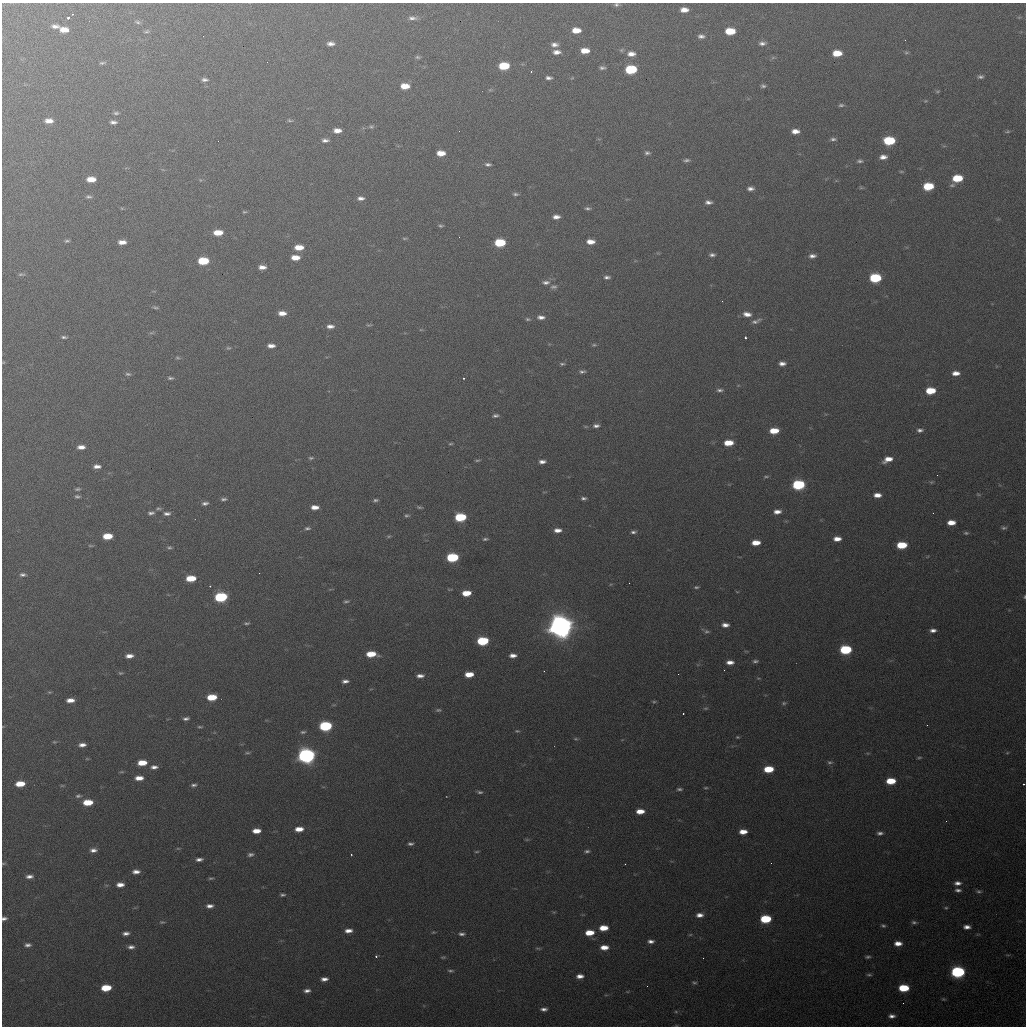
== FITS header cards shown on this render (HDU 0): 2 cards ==
NAXIS1  =                 1024 / length of data axis 1
NAXIS2  =                 1024 / length of data axis 2

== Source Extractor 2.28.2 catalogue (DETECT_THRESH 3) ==
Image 1024 x 1024 px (HDU 0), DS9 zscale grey, 1 PNG px = 1 image px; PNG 1028 x 1028 px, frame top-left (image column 1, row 1024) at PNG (2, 3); no overlay
Background 488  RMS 18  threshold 53.8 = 3 sigma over >= 5 px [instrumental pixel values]
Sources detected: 296; all 296 listed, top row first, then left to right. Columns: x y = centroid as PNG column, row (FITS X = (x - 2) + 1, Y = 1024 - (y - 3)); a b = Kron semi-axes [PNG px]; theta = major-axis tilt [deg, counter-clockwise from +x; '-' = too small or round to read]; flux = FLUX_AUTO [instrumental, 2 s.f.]
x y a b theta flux
616 5 7 5 10 2.7e+03
684 10 8 5 1 1.0e+04
72 14 2 2 - 8.0e+02
68 18 3 3 - 3.1e+03
412 18 12 5 0 5.1e+03
137 22 8 4 -25 2.3e+03
55 26 9 5 -4 5.5e+03
64 30 8 5 -4 1.4e+04
576 30 7 5 0 1.6e+04
147 31 7 4 18 2.1e+03
730 31 8 5 -1 3.3e+04
701 36 9 6 -3 4.6e+03
762 43 9 6 2 4.8e+03
330 44 7 4 -1 5.6e+03
554 45 8 5 -1 5.7e+03
621 50 6 5 - 2.1e+03
585 51 8 5 -2 1.6e+04
557 52 8 5 1 6.7e+03
906 52 7 4 -5 1.8e+03
837 53 8 5 1 2.3e+04
631 54 10 6 1 9.1e+03
418 57 7 4 -8 2.1e+03
773 57 7 4 20 1.9e+03
102 63 8 4 8 2.2e+03
504 66 8 5 2 4.6e+04
602 68 7 5 -3 3.2e+03
631 69 8 6 2 8.3e+04
531 71 3 2 - 1.1e+03
980 77 7 5 5 3.1e+03
549 78 7 4 -3 3.8e+03
205 80 8 5 -3 3.8e+03
405 86 8 5 -1 1.8e+04
763 86 6 4 -7 2.6e+03
490 90 7 4 18 1.6e+03
937 91 7 3 8 1.5e+03
925 101 5 4 - 1.1e+03
841 105 7 4 7 2.5e+03
116 113 6 4 0 2.3e+03
290 120 8 4 -5 2.1e+03
49 121 8 5 -2 9.3e+03
113 122 7 4 -6 4.0e+03
371 127 7 5 -2 2.3e+03
337 130 7 5 -1 9.1e+03
459 131 2 2 - 1.4e+03
795 131 7 4 0 9.4e+03
1007 131 6 5 - 1.8e+03
833 139 8 4 -3 3.1e+03
325 140 8 4 -1 4.4e+03
889 141 8 6 1 7.4e+04
441 153 7 5 -2 1.5e+04
647 153 7 5 -8 3.1e+03
883 157 7 5 4 7.1e+03
686 160 8 4 7 3.0e+03
860 161 8 5 0 3.0e+03
488 164 8 4 -6 3.1e+03
901 172 7 3 -8 1.5e+03
957 178 8 5 4 3.9e+04
91 179 8 5 -1 1.5e+04
952 185 7 4 15 2.3e+03
928 186 8 6 3 4.5e+04
861 188 7 4 -1 1.4e+03
750 189 7 5 3 5.0e+03
515 194 8 4 -5 2.6e+03
89 197 8 5 0 2.7e+03
361 198 7 5 0 5.0e+03
708 202 8 5 -2 4.7e+03
587 208 7 4 -5 2.5e+03
244 212 5 3 - 1.4e+03
556 217 7 4 1 6.6e+03
441 226 5 4 - 1.9e+03
218 233 8 5 1 1.9e+04
404 238 7 3 0 1.6e+03
67 241 7 4 7 2.1e+03
122 242 7 4 -1 8.8e+03
590 242 8 5 0 1.0e+04
500 243 8 5 1 5.8e+04
299 247 8 5 -1 1.7e+04
712 255 7 4 -3 3.5e+03
812 256 7 4 6 5.1e+03
295 258 7 5 -1 1.3e+04
203 261 8 5 0 5.1e+04
262 267 7 4 0 7.5e+03
21 274 9 4 0 2.3e+03
607 277 7 4 1 3.7e+03
875 278 8 6 0 9.0e+04
546 282 10 5 2 4.9e+03
553 287 9 5 -4 3.3e+03
722 301 2 2 - 5.8e+02
155 307 9 3 -12 2.1e+03
282 313 8 5 -2 1.0e+04
747 314 9 6 -7 8.6e+03
541 317 8 5 -3 5.9e+03
527 319 6 4 -15 2.0e+03
756 321 14 5 20 4.9e+03
369 325 7 3 0 1.6e+03
330 326 8 5 1 6.1e+03
151 333 7 4 18 1.8e+03
64 337 7 3 -4 2.5e+03
745 338 3 3 - 2.3e+03
594 345 6 4 18 1.7e+03
271 346 7 4 -1 7.1e+03
228 348 7 5 11 2.0e+03
177 358 7 3 -9 1.8e+03
3 362 4 3 - 1.0e+03
782 363 7 5 -2 6.3e+03
562 364 7 4 4 2.1e+03
582 371 7 4 6 2.9e+03
956 373 7 4 0 8.5e+03
128 374 8 4 -8 2.5e+03
170 378 6 3 -1 2.3e+03
463 378 3 2 - 1.5e+03
720 390 9 4 0 3.2e+03
930 391 7 5 3 3.5e+04
495 416 7 4 10 2.9e+03
596 426 8 5 1 4.1e+03
920 430 8 5 3 4.0e+03
774 431 7 5 3 2.3e+04
728 443 7 5 3 2.2e+04
450 444 6 3 6 1.5e+03
81 447 7 4 0 8.0e+03
311 458 7 4 6 2.2e+03
888 459 10 5 21 1.3e+04
477 460 7 3 1 1.8e+03
542 462 7 4 2 5.7e+03
97 466 7 4 -1 6.4e+03
937 475 2 2 - 5.4e+02
766 477 7 3 10 1.6e+03
931 482 5 4 - 1.4e+03
798 485 8 5 3 1.3e+05
77 489 7 4 1 2.1e+03
877 495 7 4 0 9.2e+03
978 495 8 4 -9 1.5e+03
77 496 7 4 -1 2.4e+03
584 498 5 4 - 2.9e+03
224 499 8 4 1 2.9e+03
375 500 7 4 5 2.6e+03
205 503 8 5 7 3.9e+03
315 507 7 4 1 9.0e+03
419 507 7 3 -12 2.0e+03
158 508 7 4 3 2.0e+03
777 512 7 5 3 7.6e+03
151 513 9 4 6 3.5e+03
167 513 9 5 3 4.5e+03
933 513 2 2 - 6.5e+02
407 515 6 4 1 2.2e+03
460 517 8 5 2 7.2e+04
951 523 7 4 2 1.3e+04
307 528 8 4 1 2.7e+03
1004 528 7 5 3 2.6e+03
557 530 8 5 2 8.1e+03
633 532 8 4 4 3.1e+03
966 533 7 4 -9 2.1e+03
107 536 8 5 2 2.5e+04
389 536 6 4 12 1.7e+03
485 539 7 4 5 2.3e+03
837 539 7 4 3 9.5e+03
756 543 7 4 3 1.5e+04
902 545 7 5 2 4.3e+04
90 546 8 3 -1 1.6e+03
169 547 6 5 - 2.2e+03
452 557 8 5 2 9.4e+04
23 575 8 5 2 3.7e+03
191 578 8 5 2 2.9e+04
629 583 2 2 - 8.8e+02
210 586 3 2 - 9.8e+02
696 587 6 4 1 1.9e+03
449 589 7 3 5 1.2e+03
737 592 5 3 - 8.9e+02
466 593 7 5 3 2.2e+04
221 597 8 5 3 1.3e+05
1024 597 5 3 - 1.4e+03
346 601 7 4 6 2.3e+03
246 623 6 3 -1 2.0e+03
725 625 7 4 -1 6.8e+03
560 626 10 8 1 1.8e+06
933 630 6 4 2 5.0e+03
706 631 7 6 - 2.7e+03
483 641 8 5 2 8.3e+04
846 650 8 5 1 9.8e+04
371 654 8 5 -1 2.6e+04
513 655 6 4 -1 6.8e+03
129 656 9 5 4 8.3e+03
755 661 8 5 2 2.9e+03
730 662 8 5 0 8.5e+03
120 673 6 4 11 1.8e+03
469 674 7 4 2 1.8e+04
420 676 8 5 2 6.3e+03
758 678 6 3 -16 1.3e+03
345 681 6 4 4 4.4e+03
49 692 5 4 - 1.4e+03
212 697 8 5 3 3.0e+04
70 700 7 4 2 9.5e+03
654 702 5 5 - 1.6e+03
784 703 7 5 14 2.1e+03
705 708 7 4 17 1.9e+03
438 710 8 4 0 2.3e+03
683 714 3 2 - 1.5e+03
186 719 6 4 6 3.6e+03
927 725 2 2 - 7.9e+02
325 726 8 5 3 1.3e+05
200 727 6 3 3 1.7e+03
517 731 6 4 -1 1.7e+03
303 732 7 4 7 2.2e+03
737 737 5 4 - 1.4e+03
576 739 6 4 -10 1.6e+03
54 742 6 5 - 1.6e+03
82 745 7 4 4 6.8e+03
247 753 7 3 0 1.9e+03
1007 753 5 3 - 1.2e+03
306 756 8 6 2 5.8e+05
919 757 6 3 9 1.4e+03
87 759 6 3 -18 1.3e+03
830 762 7 5 -2 2.6e+03
142 763 7 4 4 2.1e+04
154 767 8 5 2 5.3e+03
768 769 7 5 3 3.4e+04
121 772 7 3 1 1.4e+03
139 778 7 4 2 1.1e+04
891 781 7 5 1 3.0e+04
20 784 8 5 4 2.1e+04
1023 784 3 2 - 1.3e+03
194 785 8 4 6 3.2e+03
62 786 6 4 0 1.2e+03
706 788 6 4 2 1.5e+03
679 789 8 4 -4 2.5e+03
480 792 8 4 -9 2.7e+03
78 796 8 5 9 2.7e+03
88 802 8 5 2 2.8e+04
640 811 7 4 1 1.5e+04
946 821 3 2 - 8.8e+02
299 829 8 5 4 1.3e+04
256 831 7 4 2 1.3e+04
743 832 7 4 2 1.3e+04
880 833 7 4 3 3.7e+03
527 839 6 4 0 1.5e+03
410 844 6 4 -4 3.1e+03
178 848 6 4 -1 1.4e+03
93 850 8 5 2 5.7e+03
587 851 7 4 3 2.7e+03
477 852 6 3 1 1.4e+03
250 854 7 5 12 3.5e+03
351 854 3 2 - 9.5e+02
199 859 6 3 5 4.5e+03
3 863 6 3 8 1.4e+03
771 863 2 2 - 6.7e+02
625 864 2 2 - 6.2e+02
136 872 7 4 1 6.6e+03
29 876 8 4 2 5.3e+03
211 878 6 3 2 1.8e+03
957 883 8 5 0 6.1e+03
120 885 7 4 1 9.0e+03
958 890 7 4 -5 3.9e+03
979 891 8 5 -10 2.8e+03
282 895 6 4 -3 2.5e+03
210 906 7 4 1 5.6e+03
946 908 5 4 - 1.6e+03
554 912 6 4 17 1.3e+03
699 915 7 5 1 7.0e+03
4 918 6 4 8 3.9e+03
766 919 7 5 1 6.6e+04
162 922 7 4 0 1.8e+03
914 922 7 5 -5 2.7e+03
883 926 5 4 - 2.1e+03
967 927 6 4 -1 6.4e+03
603 928 7 5 4 1.9e+04
348 931 7 4 4 7.8e+03
433 932 5 3 - 1.2e+03
126 933 7 4 5 4.9e+03
589 933 8 5 3 2.0e+04
462 934 8 4 -4 3.7e+03
690 935 5 3 - 1.2e+03
651 941 6 4 -2 4.7e+03
898 943 7 5 0 9.8e+03
28 945 7 4 5 4.0e+03
131 947 7 5 1 4.9e+03
604 947 8 5 0 1.2e+04
538 948 8 3 -5 1.7e+03
376 957 3 3 - 2.0e+03
443 957 6 4 7 1.6e+03
868 957 6 4 8 2.4e+03
703 958 2 2 - 5.2e+02
450 971 8 4 -1 2.2e+03
958 972 8 6 -1 2.2e+05
869 975 7 4 0 2.1e+03
580 976 7 4 3 7.6e+03
324 979 7 4 7 6.1e+03
694 983 6 4 -18 1.9e+03
647 986 2 2 - 5.4e+02
106 988 8 5 4 3.5e+04
904 988 7 5 -1 4.7e+04
307 991 7 4 7 4.9e+03
943 999 5 4 - 1.4e+03
903 1003 3 2 - 9.4e+02
544 1009 7 4 3 4.8e+03
676 1012 6 4 -1 1.7e+03
892 1016 6 4 2 5.4e+03
At the frame edge (FLAGS 8, measured only in part): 6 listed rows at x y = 616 5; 3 362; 1024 597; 1023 784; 3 863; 4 918